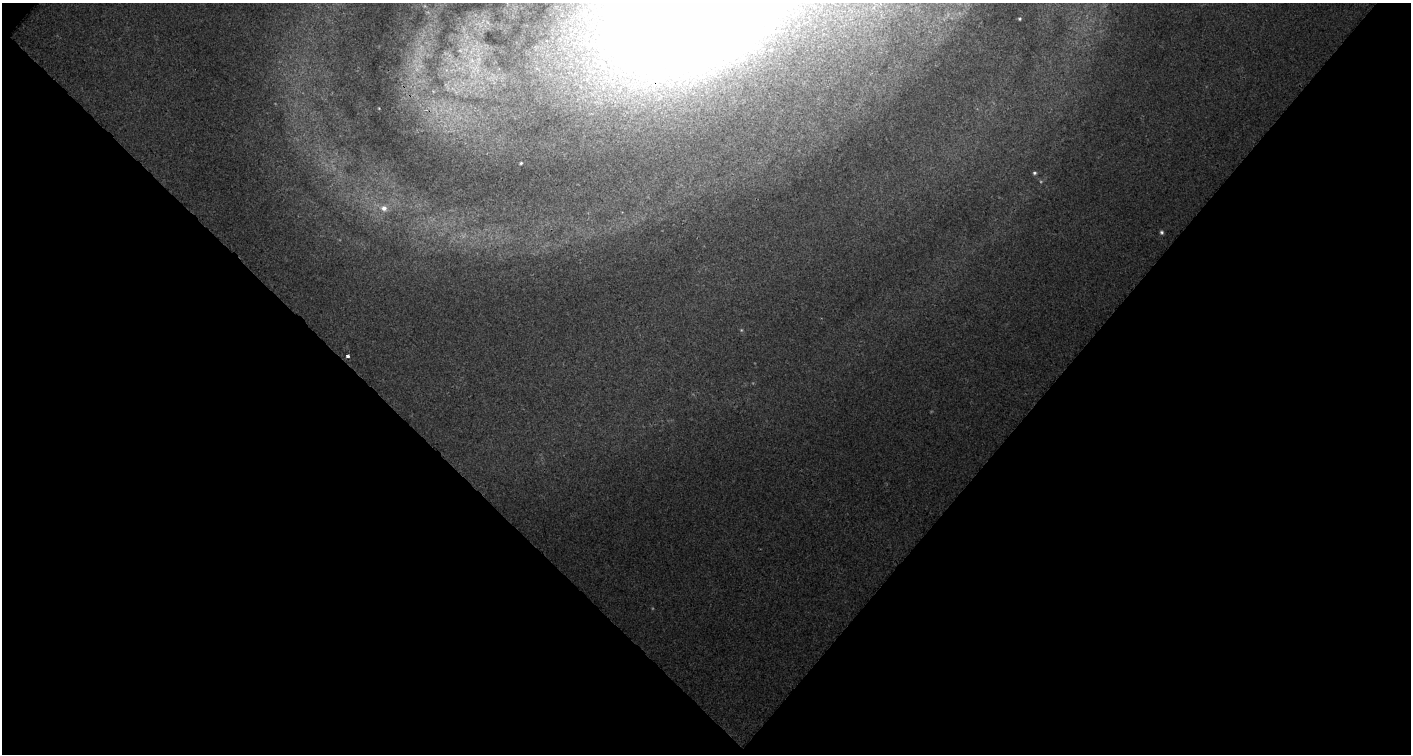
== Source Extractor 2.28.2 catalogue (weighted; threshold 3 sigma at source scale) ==
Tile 2 of 1 x 2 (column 1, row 2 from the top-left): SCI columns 51-1459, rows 1-752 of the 1505 x 1503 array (HDU 1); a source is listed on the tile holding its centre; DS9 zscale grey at full resolution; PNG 1413 x 756 px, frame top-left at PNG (2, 3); no overlay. Shown black and unused: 51% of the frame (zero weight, under 2 of 3 exposures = <1% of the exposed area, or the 3 px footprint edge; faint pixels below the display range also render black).
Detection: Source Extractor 2.28.2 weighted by HDU 2 'WHT'; one run over the whole footprint, this tile lists its part. Background 0.0129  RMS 0.0052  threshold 0.0236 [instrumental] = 3 sigma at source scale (4.5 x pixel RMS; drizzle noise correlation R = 1.50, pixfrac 1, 0.0396/0.0396 arcsec/px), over >= 5 px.
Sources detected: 8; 2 too faint to see at this stretch — not listed; the other 6 listed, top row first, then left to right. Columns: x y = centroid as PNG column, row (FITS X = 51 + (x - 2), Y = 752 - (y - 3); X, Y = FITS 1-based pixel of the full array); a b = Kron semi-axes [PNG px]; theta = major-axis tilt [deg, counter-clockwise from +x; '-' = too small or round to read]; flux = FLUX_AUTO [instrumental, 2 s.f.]
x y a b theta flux
1020 19 4 3 - 0.65
521 163 3 3 - 0.55
1034 173 5 4 - 0.87
384 208 10 9 - 4.5
1161 232 4 4 - 1
348 356 3 3 - 3.1